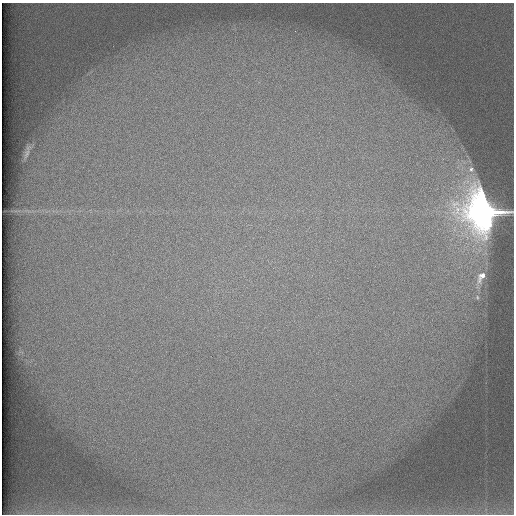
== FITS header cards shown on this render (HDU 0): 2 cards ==
NAXIS1  =                  512 /
NAXIS2  =                  512 /

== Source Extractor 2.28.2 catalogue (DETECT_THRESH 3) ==
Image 512 x 512 px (HDU 0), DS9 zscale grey, 1 PNG px = 1 image px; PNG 516 x 516 px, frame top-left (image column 1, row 512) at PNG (2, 3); no overlay
Background 101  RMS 3.1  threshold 9.33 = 3 sigma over >= 5 px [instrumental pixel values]
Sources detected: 5; all 5 listed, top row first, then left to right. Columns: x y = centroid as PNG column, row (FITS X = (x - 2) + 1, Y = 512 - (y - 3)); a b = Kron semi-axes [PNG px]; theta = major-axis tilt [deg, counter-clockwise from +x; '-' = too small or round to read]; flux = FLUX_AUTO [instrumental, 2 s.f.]
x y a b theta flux
27 153 15 6 65 840
471 169 9 9 - 1400
485 212 16 12 -68 480000
481 276 16 8 56 2300
477 297 7 5 86 380
At the frame edge (FLAGS 8, measured only in part): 1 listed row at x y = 485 212